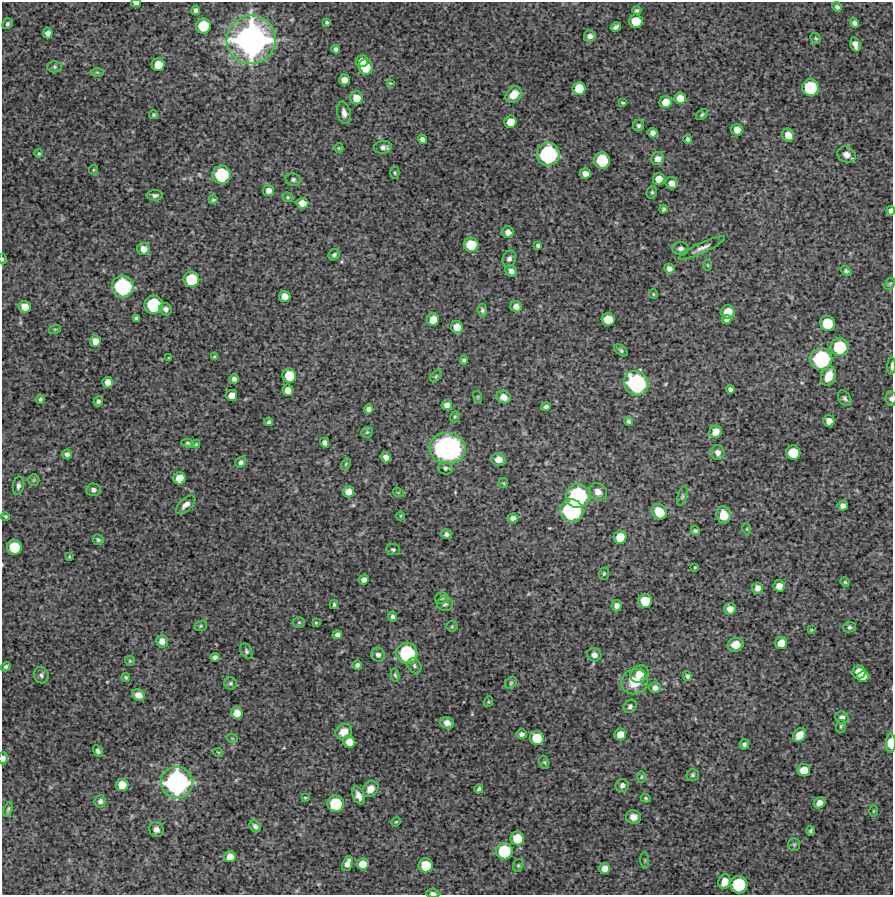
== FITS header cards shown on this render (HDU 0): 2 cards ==
NAXIS1  =                  891 /Length X axis
NAXIS2  =                  893 /Length Y axis

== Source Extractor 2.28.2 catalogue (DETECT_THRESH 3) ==
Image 891 x 893 px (HDU 0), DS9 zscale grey, 1 PNG px = 1 image px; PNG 895 x 897 px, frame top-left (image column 1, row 893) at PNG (2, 2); each listed source drawn as its Kron ellipse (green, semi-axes under 4 px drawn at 4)
Background 4130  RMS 230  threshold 678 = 3 sigma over >= 5 px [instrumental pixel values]
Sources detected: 260; all 260 listed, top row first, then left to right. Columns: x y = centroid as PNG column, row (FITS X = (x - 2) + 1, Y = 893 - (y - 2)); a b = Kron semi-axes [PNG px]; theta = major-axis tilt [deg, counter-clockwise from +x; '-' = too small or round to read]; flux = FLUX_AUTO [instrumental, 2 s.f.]
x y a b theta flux
136 3 5 3 - 4.3e+04
837 7 5 4 - 3.9e+04
196 10 4 4 - 4.3e+04
637 10 4 3 - 2.6e+04
636 21 7 6 - 3.5e+05
327 22 4 3 - 2.4e+04
854 23 5 4 - 5.1e+04
8 24 5 5 - 2.7e+04
203 26 7 7 - 4.6e+05
616 27 5 4 - 4.1e+04
48 33 5 5 - 7.3e+04
590 36 6 5 - 7.4e+04
816 38 6 5 - 2.3e+04
251 40 24 24 - 5.3e+06
855 44 7 5 -74 9.6e+04
336 49 4 4 - 3.8e+04
362 61 6 5 - 1.4e+05
158 65 6 6 - 2.6e+05
55 67 7 5 -1 3.2e+04
365 67 8 7 - 3.7e+05
97 72 6 4 0 2.2e+04
344 80 5 5 - 1.2e+05
390 83 3 3 - 1.4e+04
579 88 6 6 - 3.1e+05
810 88 8 8 - 7.7e+05
514 94 9 7 43 2.1e+05
356 98 6 6 - 1.8e+05
680 98 6 6 - 1.8e+05
666 102 6 6 - 1.8e+05
623 103 4 3 - 2.0e+04
344 113 11 6 -78 8.6e+04
702 114 7 4 38 2.7e+04
154 115 5 4 - 2.4e+04
510 122 6 6 - 2.0e+05
639 126 5 5 - 3.6e+04
737 130 6 5 - 1.6e+05
653 133 5 4 - 6.8e+04
788 135 6 6 - 1.6e+05
422 139 5 4 - 5.6e+04
688 139 4 4 - 3.5e+04
383 147 9 6 10 6.3e+04
339 148 5 4 - 1.7e+04
39 154 4 4 - 1.9e+04
548 154 12 11 - 1.6e+06
846 155 9 7 -22 9.8e+04
658 159 7 6 - 7.8e+04
602 160 8 8 - 6.2e+05
93 170 5 4 - 1.6e+04
395 173 6 4 -90 2.1e+04
585 173 5 5 - 9.8e+04
222 175 9 9 - 8.7e+05
659 179 6 6 - 1.9e+05
293 180 7 6 - 3.7e+04
672 183 6 6 - 1.0e+05
269 191 5 5 - 8.4e+04
652 192 6 5 - 2.9e+04
155 195 8 5 0 4.3e+04
288 197 6 4 -21 2.2e+04
213 200 5 4 - 2.4e+04
302 203 6 5 - 1.5e+05
663 209 4 3 - 2.8e+04
891 211 5 4 - 6.2e+04
508 232 6 6 - 9.5e+04
471 245 7 7 - 4.1e+05
538 245 4 3 - 2.7e+04
681 248 8 6 4 5.4e+04
702 248 25 5 25 8.7e+04
144 249 6 6 - 1.4e+05
334 255 6 5 - 3.7e+04
3 259 5 3 - 1.6e+04
509 259 8 6 62 5.4e+04
708 265 5 3 - 1.3e+04
669 269 5 5 - 7.2e+04
511 271 6 5 - 8.1e+04
846 271 6 4 -38 2.9e+04
191 279 8 7 - 5.9e+05
890 284 6 4 57 2.4e+04
123 287 11 11 - 1.4e+06
653 294 4 4 - 1.5e+04
285 296 6 5 - 1.4e+05
154 305 9 9 - 8.9e+05
25 307 6 5 - 1.9e+05
516 307 6 5 - 8.8e+04
166 309 6 6 - 6.5e+04
482 310 6 4 -83 3.3e+04
728 312 7 6 - 2.8e+05
136 318 4 4 - 3.2e+04
433 319 6 6 - 2.0e+05
608 319 6 6 - 2.9e+05
726 320 5 4 - 5.5e+04
827 323 7 7 - 4.7e+05
457 327 6 5 - 1.7e+05
55 329 6 4 18 1.6e+04
95 341 6 5 - 1.3e+05
840 347 9 9 - 7.9e+05
621 350 8 4 -38 2.9e+04
214 357 3 3 - 2.4e+04
169 358 4 3 - 1.4e+04
821 359 11 11 - 1.4e+06
464 360 4 4 - 3.1e+04
891 366 8 2 88 3.5e+04
289 376 7 7 - 3.7e+05
436 376 7 4 46 2.2e+04
829 376 10 7 71 2.5e+05
234 379 5 4 - 5.2e+04
108 382 5 5 - 1.0e+05
636 383 13 11 -46 1.7e+06
730 389 4 4 - 3.9e+04
288 390 5 5 - 1.2e+05
231 395 5 5 - 1.2e+05
478 397 6 4 -72 1.7e+04
504 397 7 6 - 9.7e+04
845 398 8 6 -56 4.1e+04
40 399 4 4 - 2.5e+04
891 399 7 5 -83 4.8e+04
98 401 5 4 - 3.3e+04
447 405 5 5 - 8.7e+04
546 407 5 4 - 3.5e+04
369 409 4 4 - 5.3e+04
455 417 6 4 68 2.2e+04
628 421 5 4 - 3.1e+04
829 421 6 5 - 9.8e+04
269 422 4 4 - 3.3e+04
367 432 6 5 - 2.5e+04
716 432 6 6 - 1.5e+05
188 443 6 4 -7 2.7e+04
325 443 5 4 - 6.9e+04
196 444 4 4 - 1.7e+04
447 448 18 16 -4 2.4e+06
718 452 7 7 - 8.1e+04
793 453 7 7 - 4.2e+05
67 454 5 4 - 4.4e+04
386 457 5 5 - 8.9e+04
498 459 7 6 - 1.2e+05
241 462 6 5 - 5.0e+04
346 464 6 4 62 2.3e+04
445 468 7 6 - 3.9e+04
180 478 6 6 - 2.3e+05
34 480 6 5 - 2.3e+04
503 483 5 4 - 1.7e+04
18 486 9 5 80 4.9e+04
93 490 7 6 - 4.6e+04
348 492 6 5 - 1.1e+05
398 492 5 3 - 1.3e+04
598 492 9 8 - 1.0e+05
578 496 12 12 - 1.6e+06
682 496 10 4 73 3.1e+04
186 505 12 6 42 8.8e+04
843 506 5 5 - 7.4e+04
571 511 11 11 - 1.6e+06
659 512 8 7 - 2.9e+05
724 515 8 7 - 1.9e+05
5 516 4 4 - 2.2e+04
400 516 4 3 - 1.3e+04
513 518 5 4 - 6.0e+04
747 529 5 3 - 1.4e+04
695 531 5 4 - 3.1e+04
446 534 5 5 - 4.5e+04
620 537 6 6 - 3.0e+05
98 540 5 5 - 2.7e+04
14 547 7 7 - 5.0e+05
393 550 7 5 -5 3.2e+04
69 557 3 2 - 1.5e+04
695 567 3 2 - 1.2e+04
604 574 6 5 - 2.2e+04
364 580 5 5 - 6.5e+04
845 582 5 4 - 1.7e+04
779 586 5 5 - 1.3e+05
758 588 5 5 - 9.8e+04
442 598 7 5 5 2.8e+04
645 601 7 7 - 3.5e+05
445 604 8 7 - 4.7e+04
334 605 4 3 - 2.4e+04
617 606 5 5 - 6.8e+04
730 609 6 5 - 9.2e+04
392 617 5 4 - 3.8e+04
299 622 6 5 - 2.4e+04
316 623 4 3 - 1.5e+04
201 626 6 5 - 2.3e+04
452 626 5 5 - 2.1e+04
850 627 6 5 - 2.8e+04
811 630 4 3 - 1.2e+04
337 635 5 4 - 6.1e+04
162 641 6 6 - 1.2e+05
781 643 6 6 - 1.7e+05
736 645 8 6 13 1.4e+05
246 651 8 5 -60 3.4e+04
407 653 11 10 - 1.2e+06
378 655 7 6 - 5.8e+04
594 655 7 6 - 6.4e+04
215 657 5 4 - 5.2e+04
130 661 5 5 - 1.9e+04
357 665 4 4 - 4.1e+04
414 666 8 6 -57 4.1e+04
6 667 5 4 - 3.4e+04
859 672 6 6 - 2.5e+05
639 674 9 8 - 1.6e+05
41 675 8 7 - 4.4e+04
395 675 6 4 -79 2.7e+04
687 676 5 4 - 2.9e+04
126 677 4 4 - 2.5e+04
863 677 5 5 - 1.5e+05
635 682 13 12 - 3.2e+05
230 683 6 6 - 3.0e+04
511 683 6 5 - 2.8e+04
655 688 6 5 - 5.9e+04
138 695 6 5 - 9.6e+04
488 702 5 3 - 1.5e+04
630 706 7 5 48 3.6e+04
237 713 6 6 - 1.6e+05
842 718 6 6 - 7.8e+04
447 723 7 5 -20 9.5e+04
841 726 6 5 - 2.4e+04
344 732 9 7 30 1.7e+05
522 734 5 5 - 4.4e+04
620 734 6 6 - 1.8e+05
799 735 7 5 53 1.5e+05
232 738 6 3 -18 1.3e+04
537 738 7 6 - 3.6e+05
349 742 6 6 - 1.7e+05
891 743 9 5 89 2.6e+05
744 744 5 4 - 3.8e+04
98 751 6 4 -61 4.1e+04
218 752 5 3 - 1.3e+04
3 758 6 5 - 5.9e+04
544 762 6 4 -72 2.0e+04
804 770 6 6 - 2.4e+05
693 775 6 6 - 3.0e+04
641 777 6 4 88 1.9e+04
177 782 16 15 - 2.8e+06
122 785 6 6 - 2.2e+05
622 785 6 6 - 5.2e+04
370 789 9 7 50 1.3e+05
479 789 4 3 - 2.7e+04
359 795 9 5 -66 1.0e+05
305 798 3 3 - 1.6e+04
646 798 5 4 - 1.9e+04
100 801 6 5 - 4.9e+04
819 803 6 5 - 9.0e+04
336 804 8 8 - 6.5e+05
8 809 7 3 73 2.7e+04
873 811 6 4 89 1.5e+04
634 817 7 7 - 9.6e+04
396 822 5 4 - 1.6e+04
255 826 6 5 - 4.7e+04
156 829 7 7 - 6.2e+04
811 831 4 4 - 2.7e+04
517 838 7 6 - 3.3e+05
794 845 6 5 - 2.5e+04
504 851 8 8 - 7.1e+05
230 857 6 5 - 1.3e+05
645 860 8 3 -85 1.5e+04
347 864 8 5 69 1.0e+05
362 864 6 5 - 1.9e+05
426 865 7 7 - 3.9e+05
518 865 6 5 - 2.1e+04
605 868 5 5 - 1.2e+05
725 882 7 6 - 1.6e+05
739 885 9 8 - 7.9e+05
433 893 6 3 -5 3.9e+04
At the frame edge (FLAGS 8, measured only in part): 8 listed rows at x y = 136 3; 891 211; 3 259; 891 366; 891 399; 891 743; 3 758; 433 893